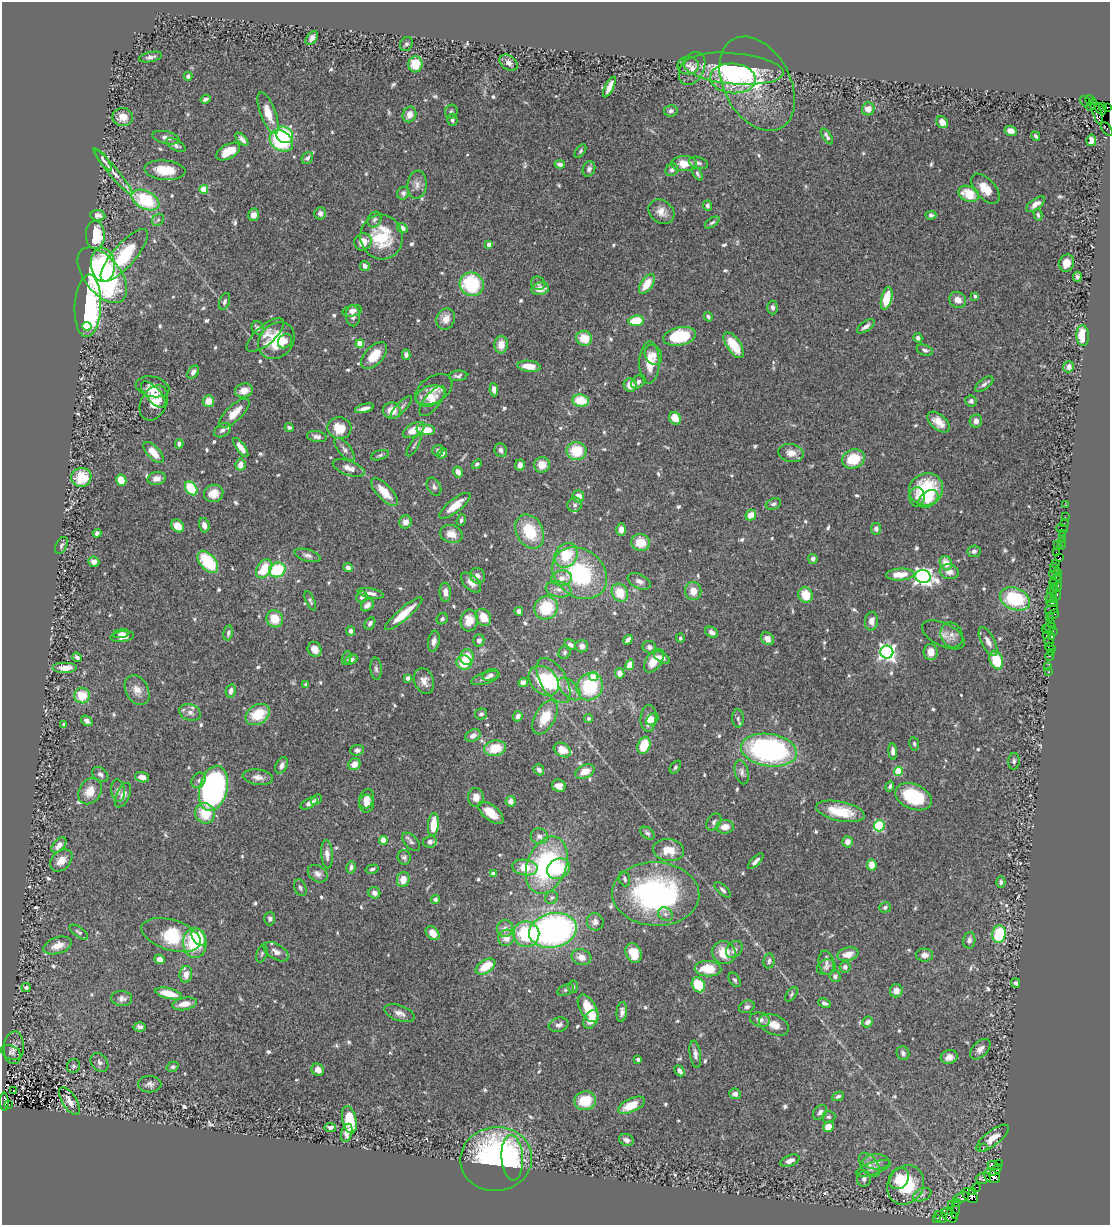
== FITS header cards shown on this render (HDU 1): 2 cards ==
NAXIS1  =                 1108
NAXIS2  =                 1223

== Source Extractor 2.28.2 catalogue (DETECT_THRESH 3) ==
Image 1108 x 1223 px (HDU 1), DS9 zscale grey, 1 PNG px = 1 image px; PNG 1112 x 1227 px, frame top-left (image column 1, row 1223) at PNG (2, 2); each listed source drawn as its Kron ellipse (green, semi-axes under 4 px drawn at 4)
Background 0.774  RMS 0.03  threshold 0.0887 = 3 sigma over >= 5 px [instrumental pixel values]
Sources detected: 709; of the 709, the 500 brightest by FLUX_AUTO listed and drawn (209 fainter detections omitted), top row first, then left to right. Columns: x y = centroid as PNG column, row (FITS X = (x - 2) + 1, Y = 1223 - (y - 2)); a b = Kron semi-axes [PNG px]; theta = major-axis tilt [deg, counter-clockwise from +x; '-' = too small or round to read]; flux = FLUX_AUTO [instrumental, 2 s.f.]
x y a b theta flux
312 38 8 5 54 8.4
406 44 7 6 - 4.7
151 57 12 5 12 8
509 63 10 7 -36 9.6
415 64 8 7 - 48
688 65 11 9 0 10
692 68 17 11 62 19
734 69 50 15 -5 140
188 76 4 4 - 7.3
733 78 23 15 -4 110
757 84 50 33 -62 120
609 87 11 4 64 16
205 99 5 3 - 6.3
1090 100 5 4 - 31
1085 101 6 2 -52 17
1091 105 6 4 46 180
1102 106 3 3 - 94
1107 107 3 2 - 12
868 109 6 6 - 17
1100 109 7 3 -48 170
671 111 7 5 12 5.9
1097 111 14 4 -73 320
451 112 7 6 - 4.3
268 113 22 7 -69 33
409 114 8 6 68 17
123 117 10 9 - 24
452 120 6 5 - 4.8
942 122 6 5 - 14
1107 129 8 3 -54 17
1011 131 6 5 - 15
285 135 9 8 - 100
827 136 9 4 -57 5.7
1036 136 5 4 - 5
166 138 14 6 -13 12
242 139 8 4 -46 7.1
1091 140 6 4 80 14
281 141 13 9 -36 160
176 145 11 5 -28 7.3
580 151 8 4 54 4.2
228 152 13 7 30 39
307 158 6 5 - 6.5
103 160 12 3 -54 5.1
698 163 10 5 -16 5.7
560 164 5 4 - 8.2
684 164 13 7 -1 33
589 169 8 6 67 7.1
165 170 20 9 -5 49
672 170 7 6 - 7.5
113 171 30 4 -50 16
697 173 8 4 -62 4.5
417 185 14 9 82 13
204 189 4 4 - 60
985 189 18 10 -48 34
403 193 6 5 - 5.8
969 194 10 7 -23 51
146 200 15 9 -26 130
1035 204 11 5 36 12
707 206 5 4 - 5.5
661 212 14 11 -37 19
320 213 6 6 - 9.2
98 215 7 5 -6 9.2
254 215 6 5 - 14
931 215 5 4 - 6.5
1038 215 6 4 -76 4.1
158 220 7 5 44 4.9
374 220 8 6 61 5.6
712 222 8 4 35 4
402 228 5 4 - 8.6
95 235 14 9 -89 89
381 237 22 21 - 99
363 242 9 8 - 21
489 245 4 3 - 13
124 255 33 11 49 140
1067 263 9 7 70 28
103 265 17 12 -84 96
365 266 5 5 - 8.8
102 275 32 18 -51 360
1077 277 5 4 - 6.3
538 283 7 6 - 5.3
472 284 12 11 - 150
647 284 11 6 56 36
540 289 9 6 9 19
975 296 4 3 - 5.7
887 298 11 5 76 50
958 300 9 7 -33 17
224 302 9 5 70 5.6
88 306 31 13 87 370
772 307 7 5 -87 6.4
352 311 10 5 11 11
353 316 10 7 -85 11
708 317 5 4 - 4.6
446 319 11 9 69 20
636 321 7 5 7 57
87 326 4 4 - 64
866 326 10 5 34 9.5
258 328 7 6 - 10
265 335 23 9 41 20
680 336 16 9 11 110
1083 336 10 6 -87 50
584 338 8 7 - 39
918 338 5 4 - 8.4
276 341 20 16 45 79
285 341 8 6 50 11
360 344 4 4 - 50
501 345 8 6 86 25
734 345 15 7 -55 41
925 350 8 5 -20 6
406 355 5 4 - 9.4
653 355 10 8 -62 12
374 356 16 9 48 50
649 363 21 10 88 38
529 366 12 5 -7 28
1069 367 5 5 - 10
193 372 7 5 53 9.1
458 376 9 5 5 6.1
638 382 8 5 39 7.7
984 384 11 5 38 6.4
630 385 7 6 - 22
152 387 17 10 -12 18
434 390 20 13 33 20
494 390 6 4 -83 13
244 391 9 7 17 20
153 394 16 7 -48 19
430 396 15 10 22 26
580 400 8 6 -7 53
208 401 6 5 - 27
432 401 18 8 51 18
971 401 6 5 - 7.8
154 403 18 13 63 37
401 407 15 5 47 7.4
364 408 9 3 15 11
392 411 9 8 - 27
234 413 19 7 44 36
675 418 6 5 - 30
976 421 6 6 - 11
939 422 13 7 -42 21
289 427 4 3 - 4.5
339 428 12 10 -5 44
222 430 9 6 33 7.8
414 430 12 6 29 32
426 430 9 5 -4 33
317 437 10 5 -9 6.9
179 444 4 4 - 6.8
414 445 12 4 59 4
241 447 11 4 -54 15
345 450 14 6 -51 8.2
438 450 5 5 - 6.6
501 450 7 6 - 9
576 451 10 9 - 65
153 453 13 6 -47 32
442 453 5 4 - 8
791 453 12 9 -9 17
380 455 9 4 17 4.8
853 459 11 9 20 63
477 464 5 4 - 4.2
240 465 6 5 - 17
520 465 5 5 - 13
542 465 8 7 - 29
349 468 17 7 -20 15
458 472 6 4 -61 14
81 477 10 9 - 66
157 478 9 6 12 16
121 480 6 5 - 42
434 487 9 6 -62 7
191 488 8 5 -52 83
926 489 17 16 - 120
384 492 18 7 -47 38
214 493 10 8 23 24
578 496 6 6 - 21
917 497 10 7 86 10
928 499 11 7 37 30
773 504 8 5 20 5.5
575 505 7 7 - 6.1
1066 505 2 2 - 5.7
455 506 19 6 38 31
751 515 6 5 - 25
1065 517 2 2 - 5.9
461 520 6 4 69 4.9
405 522 6 6 - 14
1064 523 2 2 - 6.3
204 525 7 5 -76 12
178 526 7 5 -39 27
1062 528 6 2 -18 33
876 529 6 5 - 7.5
621 530 6 5 - 15
530 532 18 13 -63 88
97 533 4 4 - 5.9
451 534 11 8 -18 25
1063 534 3 2 - 11
1062 539 3 2 - 8
641 542 9 8 - 40
1061 542 3 3 - 27
61 545 9 5 62 5.5
1057 545 3 2 - 18
1062 545 3 3 - 33
974 551 6 6 - 5.9
1056 553 4 3 - 40
307 555 13 6 -16 8.6
566 555 13 11 56 70
1060 557 2 2 - 5.8
813 559 5 4 - 8.8
94 562 5 5 - 13
208 562 13 7 -49 100
946 563 7 6 - 21
1055 563 3 2 - 27
348 568 5 4 - 9.5
264 569 10 7 57 59
1055 569 7 3 -60 35
277 570 8 7 - 110
949 572 9 7 -14 16
1058 572 4 2 - 24
580 573 29 23 -37 220
900 574 14 6 3 32
477 576 8 7 - 11
1056 576 7 3 -30 62
923 577 7 6 - 950
562 578 10 7 5 15
1056 580 7 3 48 58
639 581 12 7 -24 12
471 583 12 7 -46 16
1054 583 5 3 - 40
1058 586 5 3 - 21
1053 587 2 2 - 15
559 589 13 8 -10 13
693 591 9 8 - 25
1050 591 2 2 - 13
445 592 10 5 -88 11
371 593 13 5 -10 10
620 593 9 7 -62 49
1053 593 2 2 - 16
1057 594 6 3 81 74
806 595 8 7 - 40
362 597 6 5 - 7.4
1050 598 5 3 - 78
1015 599 16 10 -22 130
1053 599 3 3 - 50
310 601 10 4 -66 4.5
1052 603 6 3 -5 57
367 605 7 5 42 13
546 608 12 11 - 83
1052 610 7 3 19 27
519 611 4 4 - 10
404 614 24 6 40 55
1054 614 6 3 31 65
483 617 9 7 -55 32
1050 618 3 2 - 11
275 619 9 8 - 39
442 619 6 5 - 4.3
469 620 11 8 84 34
872 621 9 6 86 13
1051 622 2 2 - 9.6
370 623 7 5 59 7.4
1050 627 6 3 5 29
1046 629 4 2 - 22
351 631 5 4 - 8.1
712 632 7 5 -28 9.3
1053 632 3 2 - 16
228 633 8 5 79 5.4
121 634 8 4 10 7.6
943 635 23 11 -26 19
952 635 13 11 -65 14
1046 635 3 2 - 6.8
1052 636 3 2 - 21
122 637 12 5 7 13
680 638 4 4 - 4.3
767 639 7 5 -44 18
479 640 6 5 - 7.9
628 640 5 3 - 9
434 641 10 5 80 10
988 642 16 6 -63 13
1049 642 5 3 - 18
570 645 6 5 - 8.2
582 646 6 6 - 9.9
649 647 7 6 - 7.1
1050 647 5 3 - 31
315 649 8 6 -58 16
564 652 6 6 - 5.1
887 652 6 6 - 860
931 652 8 7 - 16
1051 652 3 2 - 38
1049 656 4 3 - 28
77 657 5 3 - 6.3
467 657 8 6 89 38
347 658 7 4 76 4.2
662 658 9 5 -31 8.9
351 660 7 4 25 7.5
996 660 9 6 -70 60
654 661 13 7 55 30
464 663 8 7 - 45
630 665 5 4 - 27
1047 667 2 2 - 5.3
65 668 12 5 0 23
376 669 11 5 -85 6.1
1048 672 3 2 - 13
620 673 5 4 - 13
491 675 8 5 20 6.9
594 676 4 4 - 44
408 678 4 4 - 13
485 678 15 5 16 9.2
424 681 13 9 -69 17
544 681 17 12 -45 97
553 681 25 13 -60 61
523 683 4 4 - 17
306 685 4 3 - 5.1
590 687 14 12 57 110
569 689 14 7 -43 14
137 690 16 11 -61 20
231 691 7 5 79 9.2
82 695 8 8 - 45
190 712 11 8 -21 11
481 714 6 5 - 5.7
258 715 13 9 32 67
518 716 5 4 - 12
545 717 18 10 60 53
588 718 4 4 - 5.7
648 718 13 8 86 25
738 718 9 6 -88 5.8
652 719 7 5 43 7.5
87 721 6 4 -38 8.3
64 724 3 3 - 4.8
473 735 8 5 28 10
914 744 6 5 - 4.2
644 745 9 6 69 45
495 748 11 7 11 51
357 750 7 5 3 7.7
562 750 9 6 -29 24
769 750 28 16 -9 490
893 751 8 4 -85 11
1014 761 8 5 86 5.3
354 764 6 6 - 18
282 765 8 5 64 8.7
675 767 7 4 53 4.1
539 770 6 5 - 7.5
585 771 10 6 24 28
898 771 4 4 - 83
742 772 12 6 -76 8.5
100 774 9 6 -36 7
142 777 7 5 -17 15
258 777 15 7 -8 13
198 780 8 6 58 5.5
559 786 7 6 - 15
890 786 5 3 - 4.5
213 788 23 14 76 630
90 791 14 11 56 33
118 791 11 6 -84 7.5
123 795 13 6 65 13
476 797 9 8 - 17
913 797 19 12 -23 110
366 799 10 7 71 15
316 800 6 4 41 5.5
511 801 5 5 - 12
309 803 9 5 30 8.9
367 804 9 7 88 17
840 811 25 9 -12 66
205 813 10 9 - 55
491 813 15 7 -39 31
714 822 9 6 56 6.4
433 825 11 5 84 45
879 826 5 5 - 160
725 827 9 6 4 21
647 833 8 5 -37 5.3
539 836 8 7 - 12
383 840 4 4 - 52
411 842 11 6 -48 6.9
430 842 7 5 10 5.8
848 842 5 5 - 13
59 845 9 5 49 15
669 850 15 11 -7 35
327 854 14 5 -86 13
404 857 7 6 - 5.3
61 860 13 9 45 23
756 861 10 4 45 7.9
547 865 29 19 69 300
872 865 5 5 - 26
351 867 6 4 78 7.7
525 867 13 7 -9 47
372 869 6 4 15 4.4
558 869 12 9 31 66
318 874 10 7 -33 11
493 874 4 4 - 13
625 879 7 5 -71 4.8
403 880 7 6 - 25
1001 882 6 4 88 4.8
300 888 8 6 -70 4.9
723 890 10 4 -43 6
374 893 6 5 - 10
656 894 43 32 -3 430
551 898 6 6 - 4.5
435 899 4 4 - 6.5
885 907 6 5 - 5.9
665 914 8 6 -31 7.2
270 918 7 5 88 5.7
595 922 9 8 - 11
505 928 8 8 - 14
553 930 24 17 12 750
79 932 10 5 -35 5.9
433 933 8 6 -47 21
526 934 13 12 - 140
999 934 9 6 77 99
171 935 31 15 -17 130
199 937 9 6 -60 55
506 938 8 8 - 24
969 940 8 6 81 7.5
195 943 15 11 -87 72
58 945 14 8 18 28
734 949 9 7 47 10
276 952 14 7 -32 14
633 953 10 8 -67 39
724 953 12 11 - 42
262 954 9 5 72 4.7
848 954 11 6 14 25
924 955 9 6 0 12
581 957 10 8 -16 17
160 959 5 4 - 15
769 961 7 5 81 5.8
826 963 12 7 -79 9.9
485 966 11 6 34 49
826 967 10 7 18 6.9
845 967 5 5 - 8.7
708 969 13 8 -3 50
186 974 8 6 84 17
835 976 5 5 - 6
735 980 8 5 -56 4.2
1016 983 5 4 - 5.2
698 985 8 6 -60 61
26 987 4 4 - 6.4
573 987 6 5 - 4.9
566 990 9 5 18 4.4
896 991 6 6 - 12
168 993 13 5 -13 32
791 994 8 5 54 4.3
122 999 10 7 -4 10
825 1003 7 4 -23 7.1
184 1004 12 6 10 20
747 1007 8 6 24 7.2
588 1008 15 8 -59 48
622 1012 10 5 83 8.8
400 1013 16 8 -20 13
591 1019 10 6 61 29
760 1020 10 7 -11 15
868 1022 6 5 - 10
559 1025 10 7 17 10
774 1025 16 9 -22 21
140 1027 6 4 -3 6.3
14 1048 16 10 85 14
980 1049 12 7 45 11
11 1052 10 6 -22 6.7
903 1053 7 6 - 6.9
695 1054 13 5 -81 9.6
949 1057 8 6 20 13
638 1059 4 3 - 5.6
99 1062 10 7 -52 7.5
73 1066 7 6 - 4.9
173 1067 6 5 - 4.6
318 1070 6 5 - 12
680 1071 6 4 -49 8.9
150 1084 12 8 1 8.9
14 1090 3 3 - 5
735 1094 6 5 - 8.7
838 1096 6 4 25 4.7
69 1101 16 7 -58 16
585 1101 11 9 9 62
4 1102 9 3 -88 260
9 1105 4 3 - 20
631 1105 14 6 24 42
820 1112 8 6 50 8.1
829 1117 7 6 - 4.4
349 1120 14 7 -77 65
828 1127 6 5 - 22
330 1128 6 4 -7 8.2
347 1133 9 5 74 13
993 1138 20 7 38 25
626 1140 7 6 - 9.4
983 1147 2 2 - 480
512 1158 23 10 -86 58
496 1159 36 32 8 410
790 1161 10 5 21 12
876 1162 13 7 0 13
999 1164 2 2 - 19
869 1165 14 8 -53 15
993 1166 6 3 -20 11
873 1168 18 6 18 12
996 1170 7 3 42 160
992 1176 9 6 -32 530
899 1178 11 9 53 38
983 1178 7 5 3 80
864 1179 8 7 - 8.4
906 1185 20 17 57 110
977 1187 3 2 - 8.5
973 1192 3 3 - 95
922 1195 9 6 24 6.4
970 1196 9 6 -43 530
961 1197 8 5 20 40
956 1202 3 3 - 30
951 1205 3 2 - 4
955 1209 9 3 83 33
951 1211 3 2 - 96
949 1215 9 5 -36 550
941 1217 7 5 -47 50
936 1218 3 2 - 16
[209 fainter detections neither listed nor drawn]